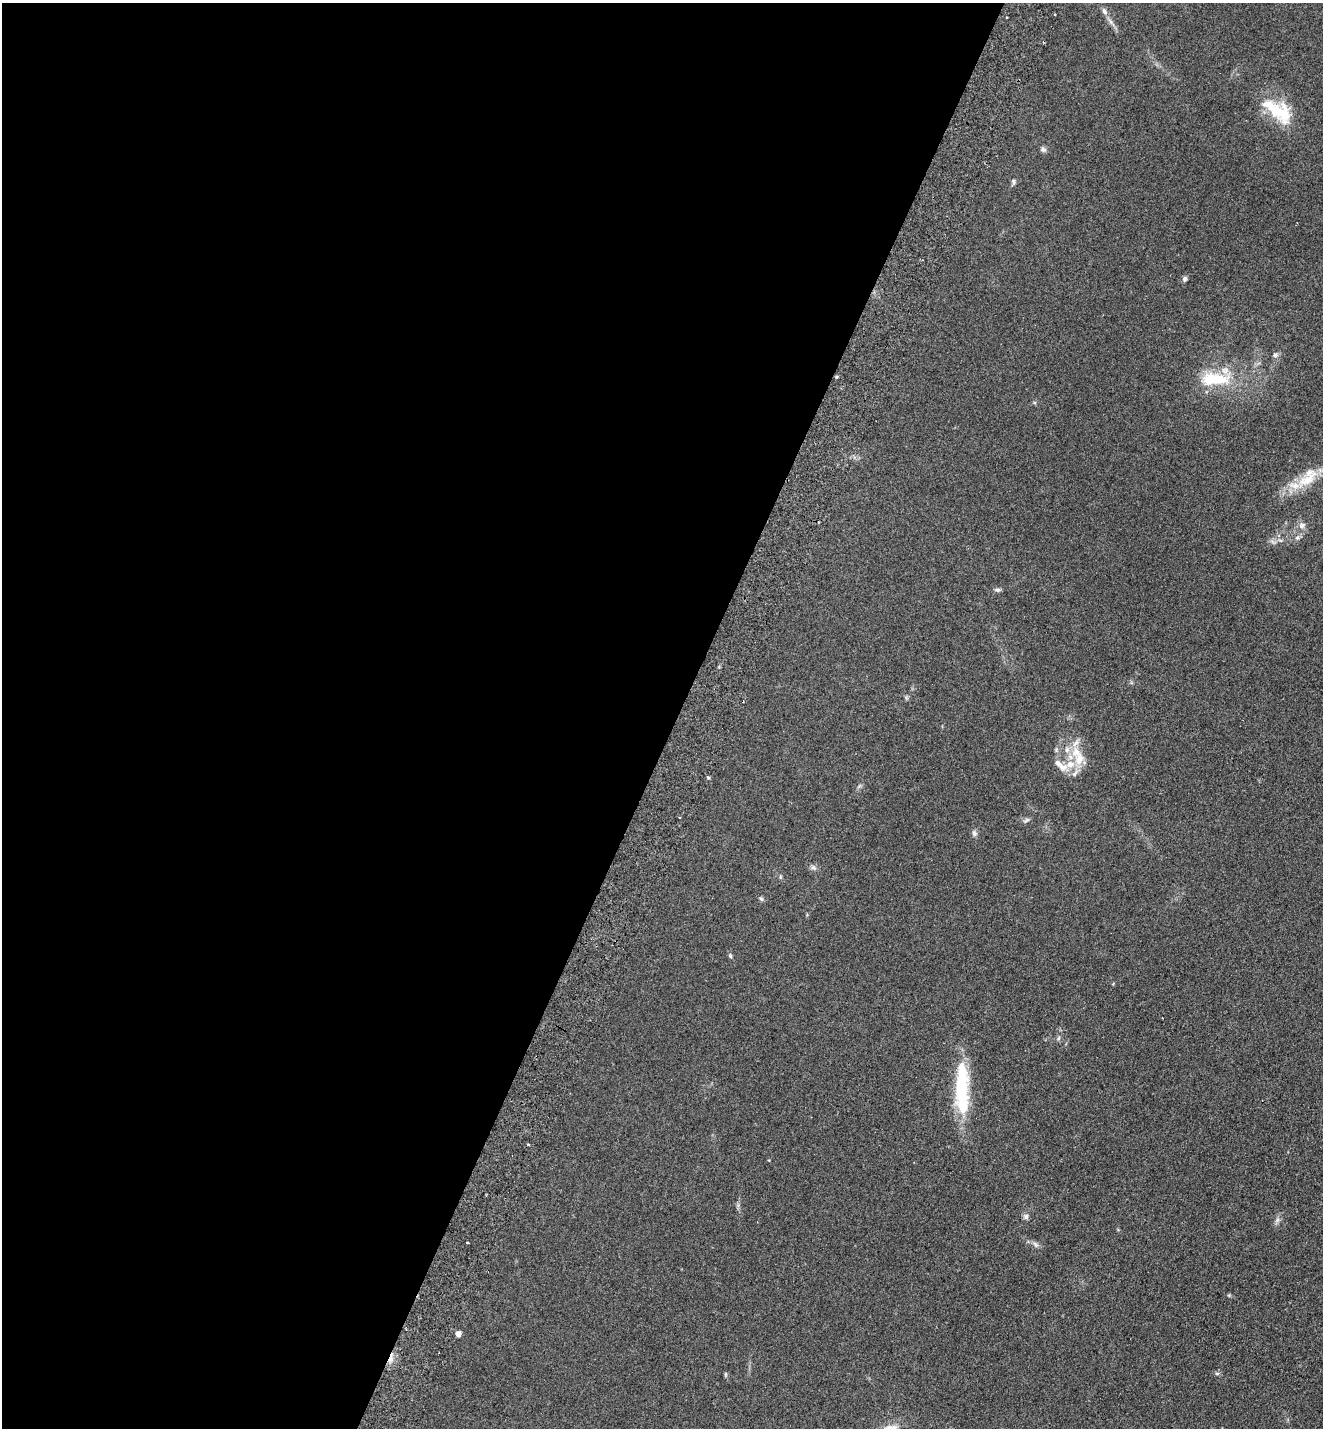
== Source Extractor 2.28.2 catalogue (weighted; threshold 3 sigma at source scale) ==
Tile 5 of 4 x 4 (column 1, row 2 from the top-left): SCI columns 334-1654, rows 2881-4306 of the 5816 x 5760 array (HDU 1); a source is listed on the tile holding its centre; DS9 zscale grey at full resolution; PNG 1325 x 1430 px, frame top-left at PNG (2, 3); no overlay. Shown black and unused: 51% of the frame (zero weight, under 2 of 3 exposures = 3% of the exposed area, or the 3 px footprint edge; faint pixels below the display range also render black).
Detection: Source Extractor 2.28.2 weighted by HDU 2 'WHT'; one run over the whole footprint, this tile lists its part. Background 0.312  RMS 0.014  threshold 0.0645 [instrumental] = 3 sigma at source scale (4.5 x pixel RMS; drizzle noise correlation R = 1.50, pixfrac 1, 0.05/0.05 arcsec/px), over >= 5 px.
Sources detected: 48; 2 inside a brighter object's white glare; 1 cosmic-ray / hot-pixel residue — not listed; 9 inside a brighter listed object's ellipse — not listed separately; the other 36 listed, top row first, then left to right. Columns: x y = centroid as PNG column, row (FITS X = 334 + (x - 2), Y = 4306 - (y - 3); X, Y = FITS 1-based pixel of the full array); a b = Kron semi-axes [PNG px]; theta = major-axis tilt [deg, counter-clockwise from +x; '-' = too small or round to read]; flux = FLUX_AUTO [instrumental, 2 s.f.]
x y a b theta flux
1111 22 17 4 -52 6.2
1275 111 28 18 -58 45
1043 149 8 7 - 3.7
1013 181 8 5 -78 3
1185 279 7 6 - 3.1
1275 355 7 6 - 3.9
836 377 5 4 - 1.4
1215 379 37 14 1 65
1307 480 41 14 35 43
1302 525 9 8 - 6.8
1297 537 7 6 - 3.7
1273 542 9 4 -22 3.6
997 590 8 5 -1 3.1
1067 750 9 7 87 6.8
1079 759 19 14 83 25
1063 767 12 10 27 11
708 777 4 3 - 3.9
859 786 7 4 55 2.5
1026 820 10 5 32 3.2
974 833 9 7 -74 4.1
813 867 9 5 -40 3.7
780 877 6 3 72 1.6
761 899 7 5 -49 2.6
730 956 6 5 - 2.2
1058 1038 6 4 88 2.2
962 1085 67 16 -89 100
528 1144 4 3 - 1.2
738 1205 6 5 - 2.5
1026 1217 8 6 -46 3.8
1277 1220 8 6 47 3.9
467 1242 3 2 - 1.7
1035 1245 10 5 -49 4.2
1229 1295 5 4 - 1.5
458 1334 4 4 - 14
1217 1373 6 4 0 2.1
725 1374 7 3 83 1.7